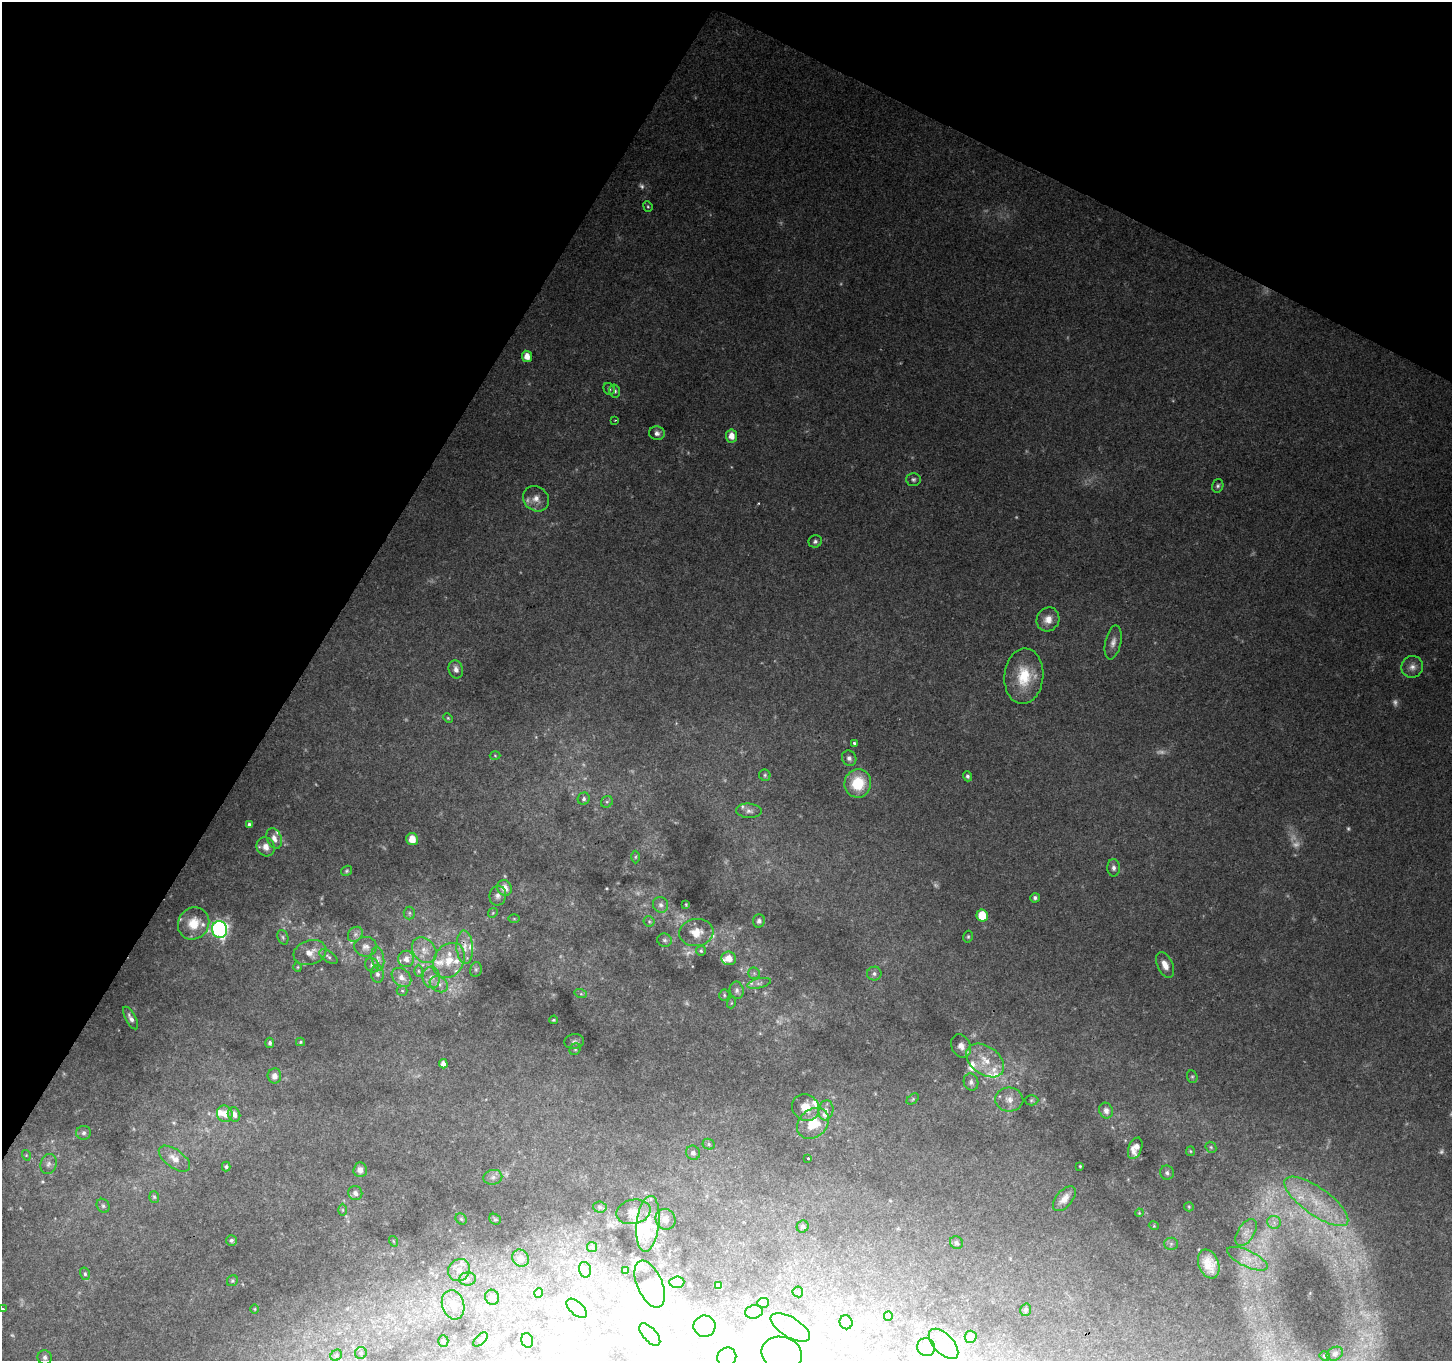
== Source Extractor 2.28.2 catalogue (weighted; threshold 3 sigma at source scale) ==
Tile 2 of 4 x 4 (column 2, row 1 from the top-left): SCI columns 1451-2900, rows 4274-5632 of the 5807 x 5895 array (HDU 1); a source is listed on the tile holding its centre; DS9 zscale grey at full resolution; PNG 1454 x 1363 px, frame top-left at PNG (2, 2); each listed source drawn as its Kron ellipse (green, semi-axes under 4 px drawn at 4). Shown black and unused: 28% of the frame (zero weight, under 2 of 3 exposures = <1% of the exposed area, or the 3 px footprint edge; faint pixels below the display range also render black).
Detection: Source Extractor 2.28.2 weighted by HDU 2 'WHT'; one run over the whole footprint, this tile lists its part. Background 0.129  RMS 0.0074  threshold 0.0333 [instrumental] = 3 sigma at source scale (4.5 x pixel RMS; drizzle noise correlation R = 1.50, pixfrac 1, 0.0396/0.0396 arcsec/px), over >= 5 px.
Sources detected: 239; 20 too faint to see at this stretch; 18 inside a brighter object's white glare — neither listed nor drawn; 24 inside a brighter listed object's ellipse — not listed separately; the other 177 listed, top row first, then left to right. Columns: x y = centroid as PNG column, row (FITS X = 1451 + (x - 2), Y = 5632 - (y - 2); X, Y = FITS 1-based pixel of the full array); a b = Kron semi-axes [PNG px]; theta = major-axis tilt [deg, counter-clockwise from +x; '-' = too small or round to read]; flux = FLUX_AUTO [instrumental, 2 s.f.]
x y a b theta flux
648 206 5 4 - 1.1
527 356 5 5 - 7.2
609 389 6 5 - 1.9
615 391 6 5 - 1.8
615 420 4 2 - 0.53
657 433 8 7 - 3.3
731 436 6 5 - 7.3
913 479 7 6 - 1.9
1218 486 7 5 73 1.7
536 499 14 11 -40 7
815 541 7 6 - 2
1048 619 12 11 - 7.9
1113 642 17 8 78 5.2
1412 667 11 10 - 5.4
456 669 9 7 -75 4.4
1024 676 28 19 85 28
448 718 5 4 - 0.91
854 743 3 3 - 1.7
495 756 5 3 - 0.71
849 758 8 7 - 2.7
765 775 6 5 - 1.3
967 776 5 4 - 1.9
858 783 14 13 - 28
584 799 6 5 - 1.9
607 802 6 5 - 1.5
749 811 13 7 -4 3.7
249 824 4 3 - 1.6
274 838 11 7 -68 5.6
412 839 6 5 - 8.4
266 847 10 8 -55 6.1
635 857 6 4 89 1.1
1114 868 9 6 -89 2.9
346 871 6 4 34 1.2
504 888 8 7 - 6.5
498 896 10 8 79 3.2
1035 898 4 4 - 1.8
661 905 8 7 - 2.9
686 905 4 2 - 0.91
409 913 6 5 - 1.5
493 913 5 4 - 0.86
982 915 6 5 - 19
514 919 6 4 -1 0.77
649 921 5 5 - 1.1
759 921 6 6 - 2.3
194 923 17 15 52 16
220 929 8 7 - 200
696 932 17 13 7 11
355 934 8 6 45 2.7
283 937 7 5 -69 1.6
968 937 6 4 76 1.1
665 940 7 6 - 1.7
366 947 11 10 - 4.3
465 947 16 8 -86 7.4
424 950 14 11 -50 7.9
701 951 5 5 - 1.1
310 953 17 12 18 8.4
328 957 10 5 -35 1.9
378 958 12 6 -81 3.4
729 958 7 6 - 6.9
406 959 8 8 - 5
449 960 19 15 57 15
372 965 7 6 - 2.4
1165 965 14 8 -66 6.8
298 967 5 3 - 0.68
476 969 7 5 76 1.5
418 971 6 4 -89 1.2
754 973 6 5 - 1.3
377 974 9 6 -84 2.5
874 974 7 7 - 2.1
401 977 11 8 -44 5.7
431 977 10 8 -84 4.9
759 983 12 5 13 2.4
439 984 10 7 -30 3.8
737 990 9 7 -79 2.5
402 991 5 5 - 0.94
581 994 6 4 -18 1.1
724 995 5 5 - 1.1
731 1003 5 3 - 0.78
131 1018 12 5 -61 3.3
553 1020 4 3 - 0.88
300 1042 4 4 - 1
574 1042 10 7 6 2.3
270 1043 5 4 - 2
961 1046 12 9 -62 5.3
575 1049 6 5 - 1.5
985 1060 21 14 -36 16
443 1064 4 4 - 4
274 1076 7 7 - 4.6
1192 1077 6 5 - 1.2
971 1082 9 7 -71 2.8
913 1099 7 4 36 1.2
1009 1100 14 12 -5 7.2
1031 1100 7 5 1 1.2
806 1107 14 12 -38 11
826 1110 10 7 82 4.2
1106 1111 8 6 -70 4
225 1114 8 7 - 6.6
234 1114 7 6 - 4.3
813 1123 17 14 41 21
84 1133 7 7 - 2.2
709 1144 6 5 - 1.4
1211 1147 6 5 - 1.1
1135 1148 11 6 69 7.8
1190 1151 5 4 - 0.82
693 1153 7 6 - 2.2
26 1155 5 3 - 0.76
808 1158 3 3 - 1.8
174 1159 18 9 -36 7.2
48 1164 10 8 72 3.6
1080 1166 3 3 - 0.79
226 1167 5 4 - 1.3
360 1170 7 7 - 4.4
1167 1173 7 6 - 2.4
493 1177 9 7 13 3
355 1193 7 7 - 3.4
154 1197 6 5 - 1.2
1064 1199 15 8 49 6.1
1316 1201 38 13 -35 32
103 1206 7 6 - 1.8
600 1207 6 5 - 1.7
1189 1207 5 4 - 0.93
343 1210 6 4 -90 1.1
633 1212 17 12 11 8.1
1139 1213 4 3 - 0.65
461 1219 6 5 - 1
495 1219 6 5 - 1.1
665 1219 10 9 - 5.2
1274 1222 7 6 - 3
648 1224 28 11 84 19
1154 1226 5 3 - 0.68
803 1227 6 6 - 1.6
1246 1232 15 8 56 5.8
231 1240 5 5 - 1.7
393 1241 5 3 - 0.63
956 1243 7 6 - 1.8
1171 1244 6 6 - 1.7
592 1247 5 5 - 1.1
520 1258 9 8 - 3.5
1247 1259 22 8 -24 9.3
1209 1264 15 10 -68 12
459 1270 11 10 - 7.1
585 1270 8 6 -76 2
626 1271 3 3 - 0.98
85 1274 6 5 - 1.4
468 1279 8 6 1 2.8
232 1281 6 5 - 1.2
677 1282 7 5 3 2.2
650 1284 25 12 -66 11
719 1286 3 3 - 1.1
798 1292 5 5 - 1.2
539 1293 5 4 - 1.6
492 1297 7 6 - 3.3
763 1303 6 5 - 1.4
453 1305 15 11 -74 11
3 1308 3 2 - 0.88
577 1308 12 6 -42 3.2
255 1309 5 3 - 0.62
1026 1310 6 5 - 1.9
754 1312 9 6 11 4.2
888 1316 5 4 - 0.87
846 1322 7 6 - 5.3
704 1326 11 10 - 5.4
790 1327 22 10 -31 11
650 1335 14 6 -48 6.4
971 1337 6 6 - 11
480 1340 9 5 42 1.6
527 1340 7 5 -74 1.6
443 1341 6 5 - 1.6
944 1344 18 10 -46 11
926 1347 9 8 - 6.1
361 1353 6 6 - 1.6
782 1354 20 17 -16 24
1335 1354 8 6 25 2.5
336 1355 6 5 - 1.1
1325 1356 5 4 - 1.5
45 1357 7 7 - 2.4
727 1357 10 9 - 3.5
Unlisted compact peaks at least as high as the median listed source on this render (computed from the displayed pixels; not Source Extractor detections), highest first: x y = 607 888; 758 503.